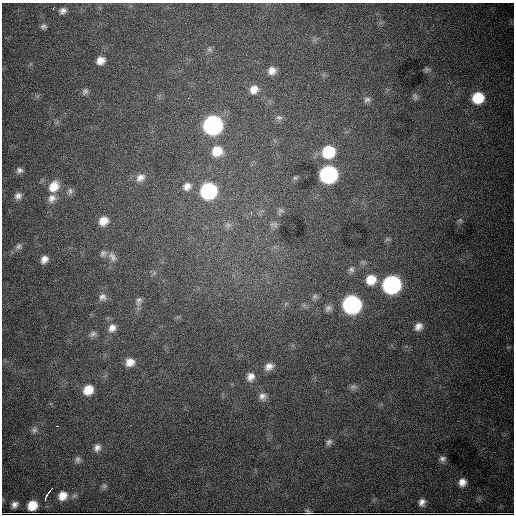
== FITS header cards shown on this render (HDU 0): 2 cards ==
NAXIS1  =                  512
NAXIS2  =                  512

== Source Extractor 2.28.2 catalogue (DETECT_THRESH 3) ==
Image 512 x 512 px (HDU 0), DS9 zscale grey, 1 PNG px = 1 image px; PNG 516 x 516 px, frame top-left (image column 1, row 512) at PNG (2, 3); no overlay
Background 6150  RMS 81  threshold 243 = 3 sigma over >= 5 px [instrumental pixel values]
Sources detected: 68; all 68 listed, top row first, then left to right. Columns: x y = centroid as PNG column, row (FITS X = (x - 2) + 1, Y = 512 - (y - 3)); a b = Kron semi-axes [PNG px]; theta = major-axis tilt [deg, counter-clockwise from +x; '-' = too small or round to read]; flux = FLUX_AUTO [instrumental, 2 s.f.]
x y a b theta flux
53 8 3 2 - 7.0e+03
63 11 8 7 - 2.2e+04
43 26 7 6 - 1.5e+04
209 49 7 6 - 1.3e+04
101 60 8 7 - 4.2e+04
427 69 7 6 - 1.0e+04
272 71 9 8 - 3.6e+04
254 89 10 9 - 4.9e+04
85 91 9 6 54 1.5e+04
415 97 9 6 -82 1.3e+04
188 98 3 2 - 3.6e+03
478 98 9 9 - 1.9e+05
367 99 9 7 4 1.9e+04
279 118 9 6 4 1.7e+04
213 125 11 10 - 2.1e+06
217 151 12 12 - 9.8e+04
328 152 11 10 - 2.6e+05
19 170 8 7 - 1.9e+04
328 174 11 10 - 1.4e+06
140 178 13 9 30 3.5e+04
54 186 14 11 51 8.2e+04
187 186 11 9 54 3.5e+04
70 191 10 6 73 1.8e+04
208 191 10 10 - 9.4e+05
18 196 9 8 - 2.5e+04
52 198 12 10 55 3.7e+04
281 210 8 6 -19 1.4e+04
251 213 4 4 - 5.9e+03
460 220 7 5 44 9.7e+03
103 221 9 8 - 6.0e+04
228 225 10 6 -8 2.0e+04
18 246 10 8 37 2.1e+04
103 253 9 8 - 1.9e+04
112 257 14 8 -57 2.9e+04
44 259 9 7 47 3.3e+04
351 270 7 7 - 1.6e+04
371 280 11 10 - 8.9e+04
392 285 11 10 - 1.8e+06
315 296 8 7 - 1.6e+04
102 297 10 10 - 2.9e+04
139 301 13 8 72 2.4e+04
352 304 10 10 - 1.8e+06
328 308 10 8 48 2.2e+04
418 326 9 8 - 3.4e+04
112 328 12 11 - 4.6e+04
93 334 10 7 33 2.2e+04
130 362 11 10 - 5.2e+04
269 367 11 8 26 3.5e+04
250 377 11 9 68 4.0e+04
353 386 10 7 7 1.8e+04
88 390 11 10 - 9.3e+04
263 396 10 10 - 2.9e+04
57 426 3 2 - 8.3e+03
34 430 7 7 - 1.6e+04
329 442 9 7 39 1.8e+04
97 448 9 8 - 2.8e+04
78 459 10 7 -90 1.7e+04
442 459 8 7 - 1.7e+04
462 482 8 7 - 4.0e+04
104 486 8 5 -22 1.1e+04
51 490 8 2 49 1.3e+04
62 496 11 9 51 5.9e+04
46 497 7 2 69 1.4e+04
422 502 8 7 - 2.7e+04
15 504 8 6 49 2.1e+04
32 505 8 8 - 9.9e+04
308 512 10 6 -5 1.5e+04
162 513 5 2 - 5.0e+03
At the frame edge (FLAGS 8, measured only in part): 1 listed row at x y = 308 512